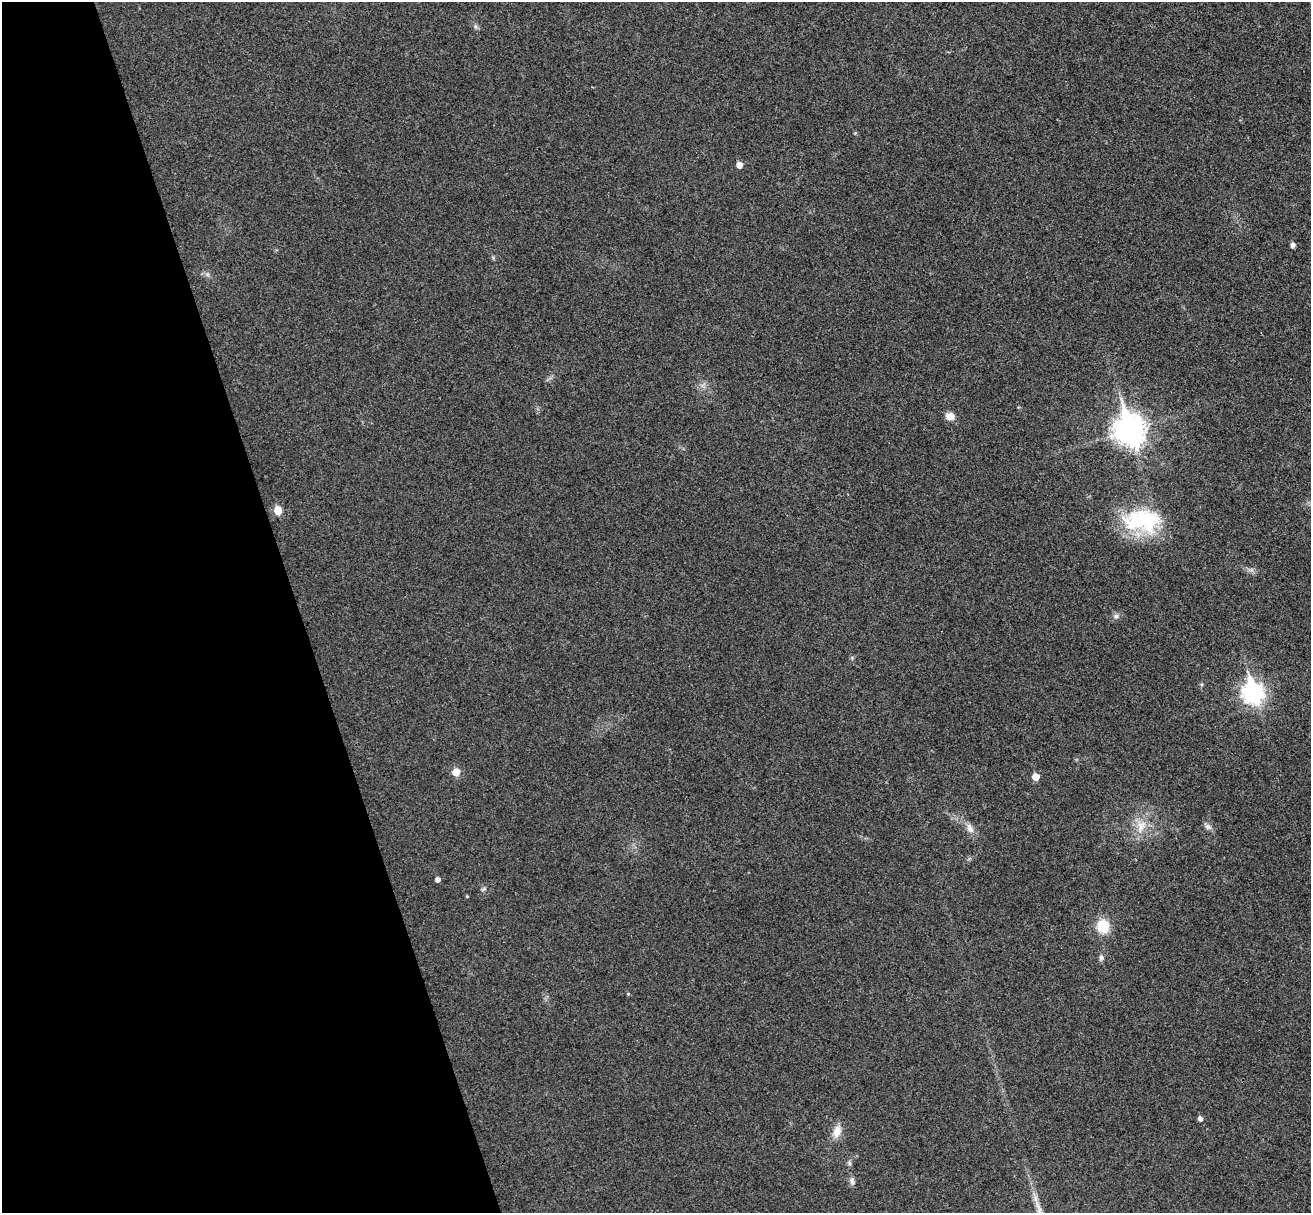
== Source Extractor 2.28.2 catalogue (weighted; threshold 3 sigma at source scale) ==
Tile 5 of 4 x 4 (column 1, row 2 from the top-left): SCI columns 56-1364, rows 2589-3799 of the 5350 x 5298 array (HDU 1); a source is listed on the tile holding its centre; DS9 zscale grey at full resolution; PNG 1313 x 1215 px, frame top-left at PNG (2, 2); no overlay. Shown black and unused: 23% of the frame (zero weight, under 3 of 4 exposures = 6% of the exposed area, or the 3 px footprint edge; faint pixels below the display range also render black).
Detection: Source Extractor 2.28.2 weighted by HDU 2 'WHT'; one run over the whole footprint, this tile lists its part. Background 0.0396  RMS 0.0052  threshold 0.0234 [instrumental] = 3 sigma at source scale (4.5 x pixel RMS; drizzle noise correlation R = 1.50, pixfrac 1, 0.05/0.05 arcsec/px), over >= 5 px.
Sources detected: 26; all 26 listed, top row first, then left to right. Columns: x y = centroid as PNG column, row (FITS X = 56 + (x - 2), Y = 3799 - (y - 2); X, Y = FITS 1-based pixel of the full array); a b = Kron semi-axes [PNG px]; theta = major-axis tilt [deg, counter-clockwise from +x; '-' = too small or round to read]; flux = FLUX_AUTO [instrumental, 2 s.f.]
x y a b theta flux
475 26 8 5 -59 1.2
739 165 5 5 - 4.3
1292 245 5 4 - 2.2
207 274 7 5 -45 1.2
950 416 11 9 -21 3.7
1130 430 12 9 -71 720
278 510 6 5 - 11
1142 520 48 28 -2 43
1251 570 9 4 5 1.3
1116 616 7 6 - 1.6
1253 693 10 8 -73 260
456 772 6 5 - 8.4
1035 777 5 5 - 7.2
1141 826 20 13 67 9.2
1208 827 11 7 -28 1.9
970 828 15 8 -64 3.5
437 879 5 4 - 2
483 889 9 3 45 0.79
467 896 4 4 - 0.45
1103 926 14 12 -83 13
1101 957 9 6 -90 1.5
628 994 4 4 - 0.58
1200 1119 5 5 - 1.9
837 1132 17 10 75 5.6
849 1163 6 5 - 1
852 1181 11 6 -86 1.8